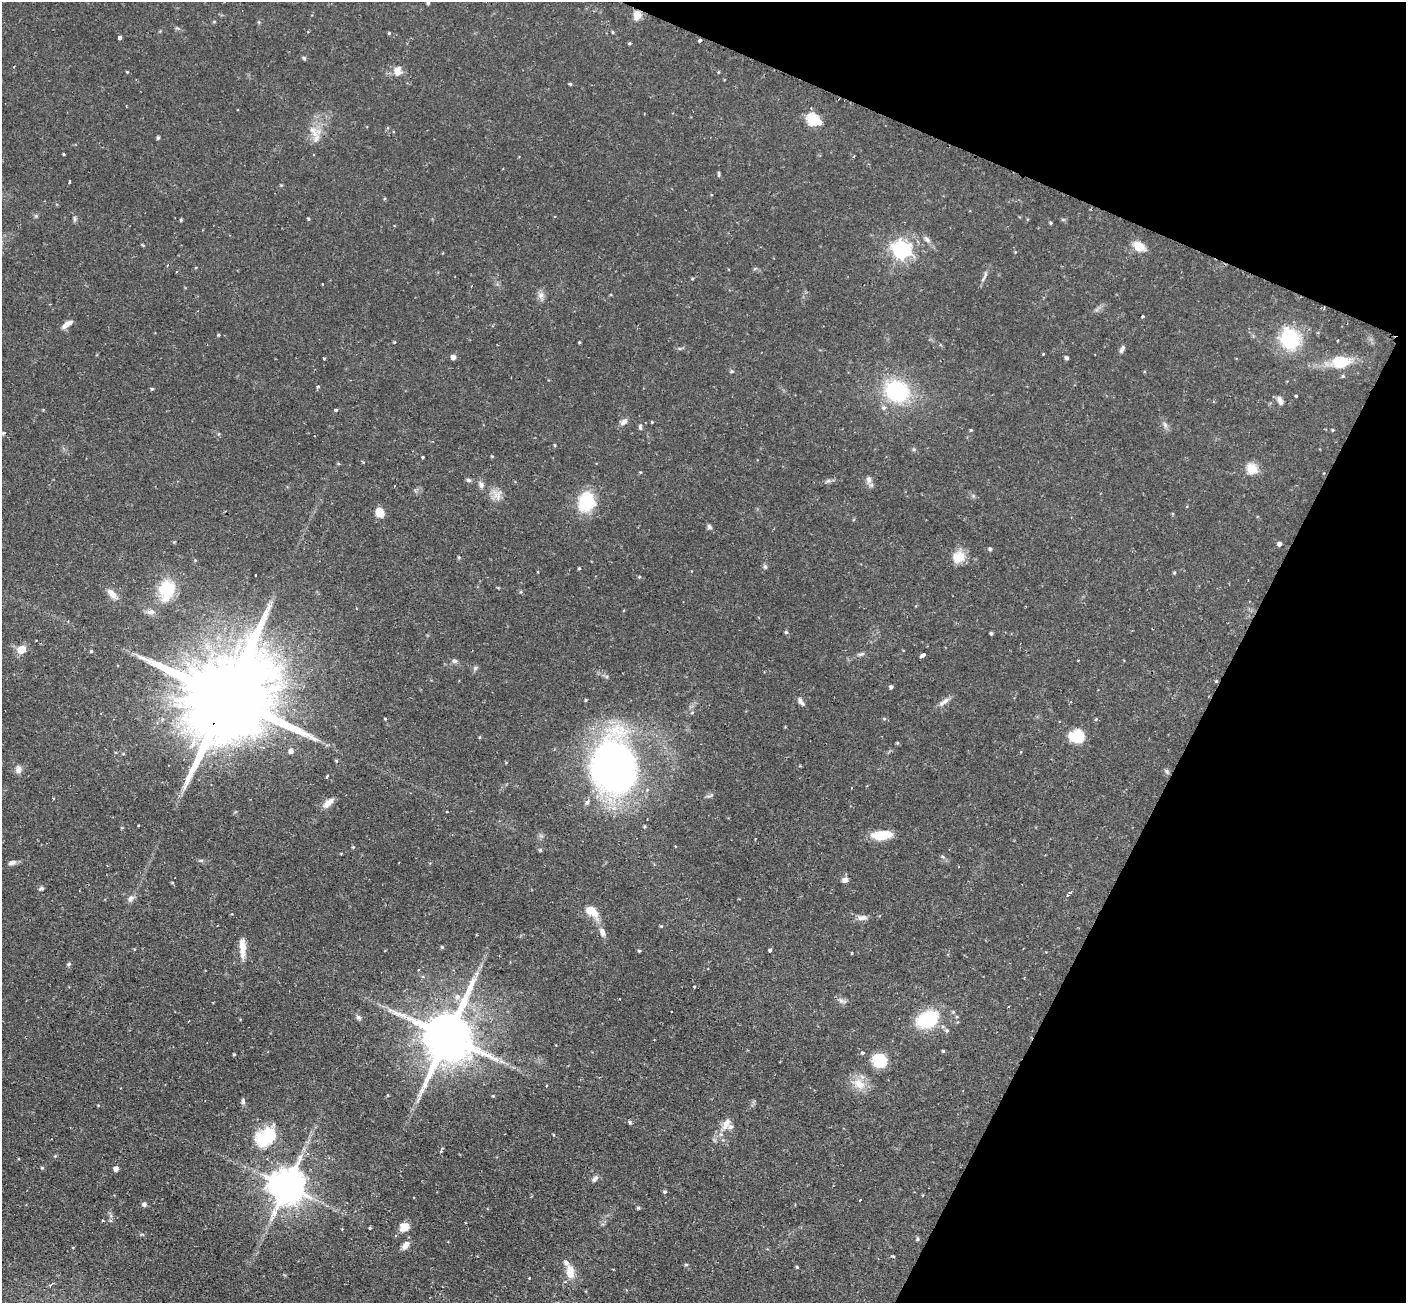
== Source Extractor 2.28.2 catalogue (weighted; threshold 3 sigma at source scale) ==
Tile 8 of 4 x 4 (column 4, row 2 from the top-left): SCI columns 4213-5616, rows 2890-4190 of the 5629 x 5644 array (HDU 1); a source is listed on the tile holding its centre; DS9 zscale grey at full resolution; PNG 1408 x 1305 px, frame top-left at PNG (2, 2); no overlay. Shown black and unused: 21% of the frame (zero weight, under 2 of 3 exposures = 1% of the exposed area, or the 3 px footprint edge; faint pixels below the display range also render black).
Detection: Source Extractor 2.28.2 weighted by HDU 2 'WHT'; one run over the whole footprint, this tile lists its part. Background 0.0673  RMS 0.0044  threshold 0.02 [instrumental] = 3 sigma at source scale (4.5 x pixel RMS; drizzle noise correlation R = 1.50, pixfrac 1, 0.05/0.05 arcsec/px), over >= 5 px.
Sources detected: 185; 3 cosmic-ray / hot-pixel residue — not listed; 6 inside a brighter listed object's ellipse — not listed separately; the other 176 listed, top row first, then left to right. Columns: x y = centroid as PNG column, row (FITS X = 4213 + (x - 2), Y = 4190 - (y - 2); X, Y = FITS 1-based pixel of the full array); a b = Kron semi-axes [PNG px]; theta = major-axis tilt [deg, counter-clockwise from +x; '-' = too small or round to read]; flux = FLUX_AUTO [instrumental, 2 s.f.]
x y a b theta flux
428 3 4 3 - 0.59
637 15 9 7 71 4.9
613 32 4 4 - 0.47
389 33 3 3 - 0.49
120 38 4 4 - 1.8
699 40 3 3 - 2.3
629 43 4 3 - 0.52
304 58 6 4 -18 0.71
398 69 14 7 34 2.7
127 72 4 3 - 0.39
718 72 4 3 - 0.41
570 84 4 3 - 0.57
812 119 8 6 -26 41
313 131 23 13 -30 6.3
158 138 4 4 - 0.84
63 154 3 3 - 0.43
719 173 7 3 -90 0.59
69 181 3 3 - 1.9
281 185 4 4 - 0.44
36 216 5 5 - 0.64
75 219 6 4 -89 0.86
308 219 4 3 - 0.52
1063 219 6 4 -1 0.6
181 220 4 3 - 0.51
1050 223 4 3 - 0.52
927 239 11 6 -44 1.6
143 245 5 3 - 0.45
1139 246 14 10 -34 5.9
901 250 7 7 - 190
985 275 15 4 73 1.6
322 284 3 2 - 0.32
541 295 10 8 89 2.2
1143 316 3 3 - 0.5
67 324 13 5 37 2.9
218 335 5 4 - 0.5
1290 338 19 16 -56 31
394 342 4 4 - 0.38
579 342 3 3 - 0.46
1122 349 9 5 61 1.4
1043 354 4 3 - 0.32
453 357 5 5 - 2.5
324 358 3 3 - 0.53
1067 358 4 4 - 0.99
1340 362 22 16 4 12
732 371 5 5 - 0.6
318 387 4 3 - 1.4
152 389 4 3 - 0.52
897 391 26 22 -28 37
1296 396 3 3 - 2
1280 401 12 6 -69 1.8
336 410 3 3 - 1.2
624 422 11 7 38 2.1
652 422 3 3 - 0.36
1165 425 9 6 -63 1.4
640 427 8 5 -84 0.91
971 430 4 4 - 0.45
1333 430 4 4 - 0.41
555 445 5 3 - 0.46
492 456 4 4 - 0.43
423 457 3 3 - 2.3
1252 469 6 5 - 25
640 472 4 3 - 0.43
869 479 9 7 -75 2
468 480 7 4 -27 0.9
828 481 7 4 1 0.96
481 485 9 7 -56 1.8
497 495 16 9 -53 3.8
586 502 17 13 74 26
380 513 10 8 -60 5.2
709 527 7 6 - 0.99
1279 544 5 4 - 1.4
990 549 4 4 - 0.88
459 557 4 4 - 0.49
958 557 16 14 27 6.7
765 567 6 5 - 0.84
579 568 4 3 - 0.49
1174 572 5 4 - 0.53
639 577 4 4 - 0.48
167 590 21 16 80 20
112 594 19 8 -45 3.4
151 612 12 7 0 2.2
786 632 4 4 - 0.69
991 633 4 3 - 0.72
21 649 9 7 27 5.8
91 651 4 4 - 0.48
861 654 11 3 9 0.99
922 655 6 3 35 1.6
454 661 7 6 - 1.1
475 668 7 4 46 0.84
1216 681 5 4 - 0.5
891 687 4 4 - 1.1
227 696 45 20 62 13000
586 700 4 3 - 0.52
800 701 12 6 -57 1.7
944 702 17 6 32 2.3
277 710 6 5 - 1.7
692 713 5 3 - 0.5
385 719 3 3 - 0.41
1096 719 4 4 - 0.44
1076 736 16 13 -6 13
480 737 4 3 - 0.5
291 751 5 5 - 2
336 761 5 4 - 0.56
614 766 46 33 -85 250
18 770 10 7 76 2.1
1167 771 8 5 -43 0.89
327 776 3 3 - 1.7
710 796 11 4 30 0.98
53 798 3 2 - 0.44
587 802 6 5 - 1.6
328 803 17 7 44 3.2
138 825 2 2 - 0.36
645 826 4 3 - 0.52
122 828 5 3 - 0.4
882 835 20 9 4 12
353 847 5 4 - 0.5
540 850 4 4 - 0.63
201 860 6 4 -18 0.65
12 863 11 6 17 1.7
845 880 7 6 - 1.7
172 882 5 3 - 0.37
41 888 6 4 11 0.9
1070 892 4 3 - 0.65
1067 895 3 2 - 0.56
130 898 10 7 72 1.8
592 911 19 11 -40 6.9
862 918 12 6 -2 2.5
661 926 4 3 - 0.45
602 932 11 7 -66 2.5
242 947 25 7 -88 6
442 947 4 4 - 0.56
770 950 4 3 - 2.3
639 951 3 3 - 0.53
852 953 3 3 - 0.38
68 964 6 4 22 0.69
694 987 3 3 - 0.69
457 997 9 8 - 2.2
841 1001 9 6 -38 1.6
953 1012 5 4 - 0.6
358 1017 8 6 -45 1.2
957 1017 5 3 - 0.47
927 1019 23 16 25 27
947 1030 6 6 - 1
447 1037 17 13 65 3000
943 1051 4 4 - 0.54
863 1053 4 4 - 1.2
234 1054 3 3 - 0.83
879 1060 13 12 - 14
859 1084 19 13 -40 6.8
546 1086 4 2 - 0.43
493 1096 4 4 - 0.4
243 1101 7 5 -86 1.1
98 1105 4 3 - 0.32
630 1122 5 4 - 0.71
726 1124 18 10 60 4.7
266 1136 22 15 34 23
441 1151 4 3 - 0.66
55 1156 4 4 - 0.47
42 1168 4 4 - 0.49
116 1169 4 4 - 2.4
595 1179 10 6 49 1.4
287 1186 11 10 - 1200
665 1192 4 4 - 0.78
860 1200 3 2 - 0.38
144 1204 7 6 - 1.1
638 1208 4 4 - 0.72
103 1221 4 2 - 0.42
404 1226 10 9 - 5.7
370 1228 3 3 - 0.51
918 1239 7 4 -86 0.7
405 1245 12 7 52 2.7
893 1256 4 3 - 0.51
686 1265 6 4 1 0.49
797 1267 4 3 - 0.47
570 1272 17 10 -83 6
50 1285 4 4 - 0.76
Overlapping masked pixels (flux is a lower limit): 4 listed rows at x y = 637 15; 699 40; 1216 681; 227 696